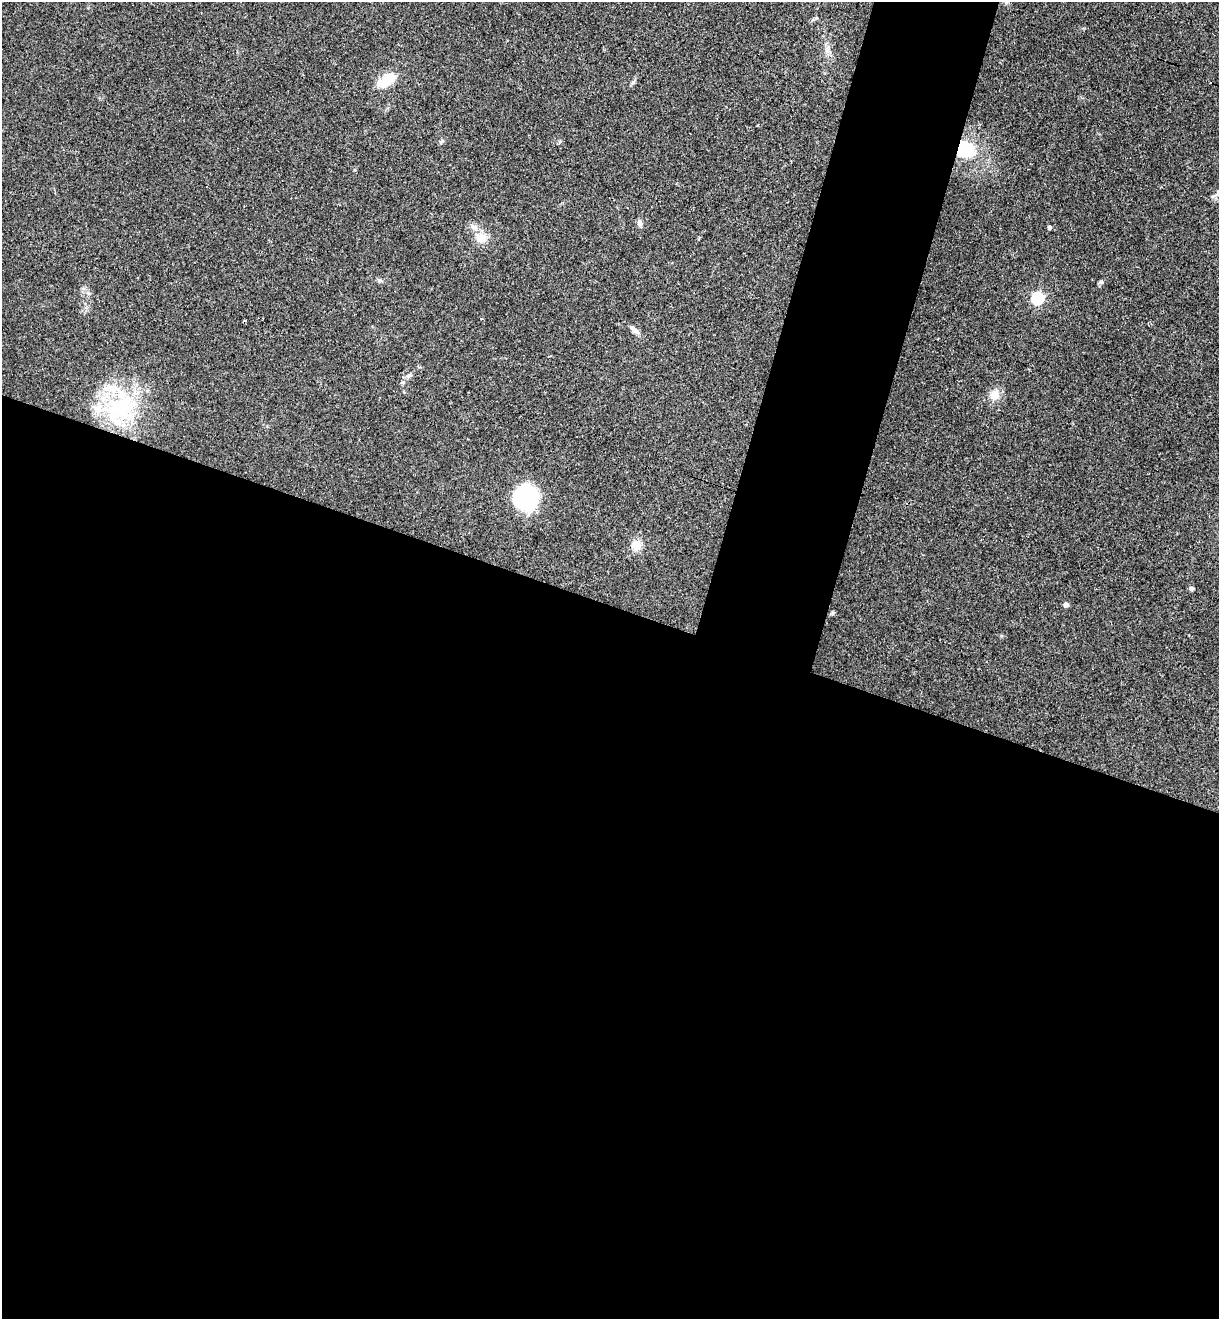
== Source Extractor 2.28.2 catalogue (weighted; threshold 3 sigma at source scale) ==
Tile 14 of 4 x 4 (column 2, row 4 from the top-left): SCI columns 1402-2618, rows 25-1341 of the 5364 x 5313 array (HDU 1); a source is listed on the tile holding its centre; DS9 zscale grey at full resolution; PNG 1221 x 1321 px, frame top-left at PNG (2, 2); no overlay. Shown black and unused: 59% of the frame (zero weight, under 3 of 4 exposures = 6% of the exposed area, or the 3 px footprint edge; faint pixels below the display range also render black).
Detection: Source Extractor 2.28.2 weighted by HDU 2 'WHT'; one run over the whole footprint, this tile lists its part. Background 0.188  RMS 0.0075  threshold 0.0338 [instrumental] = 3 sigma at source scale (4.5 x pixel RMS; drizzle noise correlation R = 1.50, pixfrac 1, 0.05/0.05 arcsec/px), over >= 5 px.
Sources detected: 20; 2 inside a brighter listed object's ellipse — not listed separately; the other 18 listed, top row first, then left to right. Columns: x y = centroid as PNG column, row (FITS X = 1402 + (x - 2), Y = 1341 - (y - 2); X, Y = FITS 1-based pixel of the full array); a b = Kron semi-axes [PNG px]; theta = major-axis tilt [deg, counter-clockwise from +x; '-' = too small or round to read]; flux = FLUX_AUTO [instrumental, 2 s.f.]
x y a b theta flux
827 50 9 6 -82 2.9
387 80 19 10 32 21
442 141 6 4 70 1.1
965 149 16 13 -28 34
640 223 10 6 -89 2.5
473 227 10 7 -38 3.4
1049 227 4 4 - 1.3
481 238 13 13 - 9.7
1101 282 6 5 - 1.4
1037 298 6 6 - 110
636 332 13 7 -23 3.3
409 375 9 4 31 1.8
995 395 11 10 - 8.2
121 408 46 32 38 77
526 498 25 22 -80 67
636 545 12 11 - 7.7
1191 588 5 5 - 2
1066 605 4 4 - 4.6
Overlapping masked pixels (flux is a lower limit): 1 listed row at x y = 965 149
Unlisted compact peaks at least as high as the median listed source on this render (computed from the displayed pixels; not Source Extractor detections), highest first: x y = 379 280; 88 293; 1001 636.